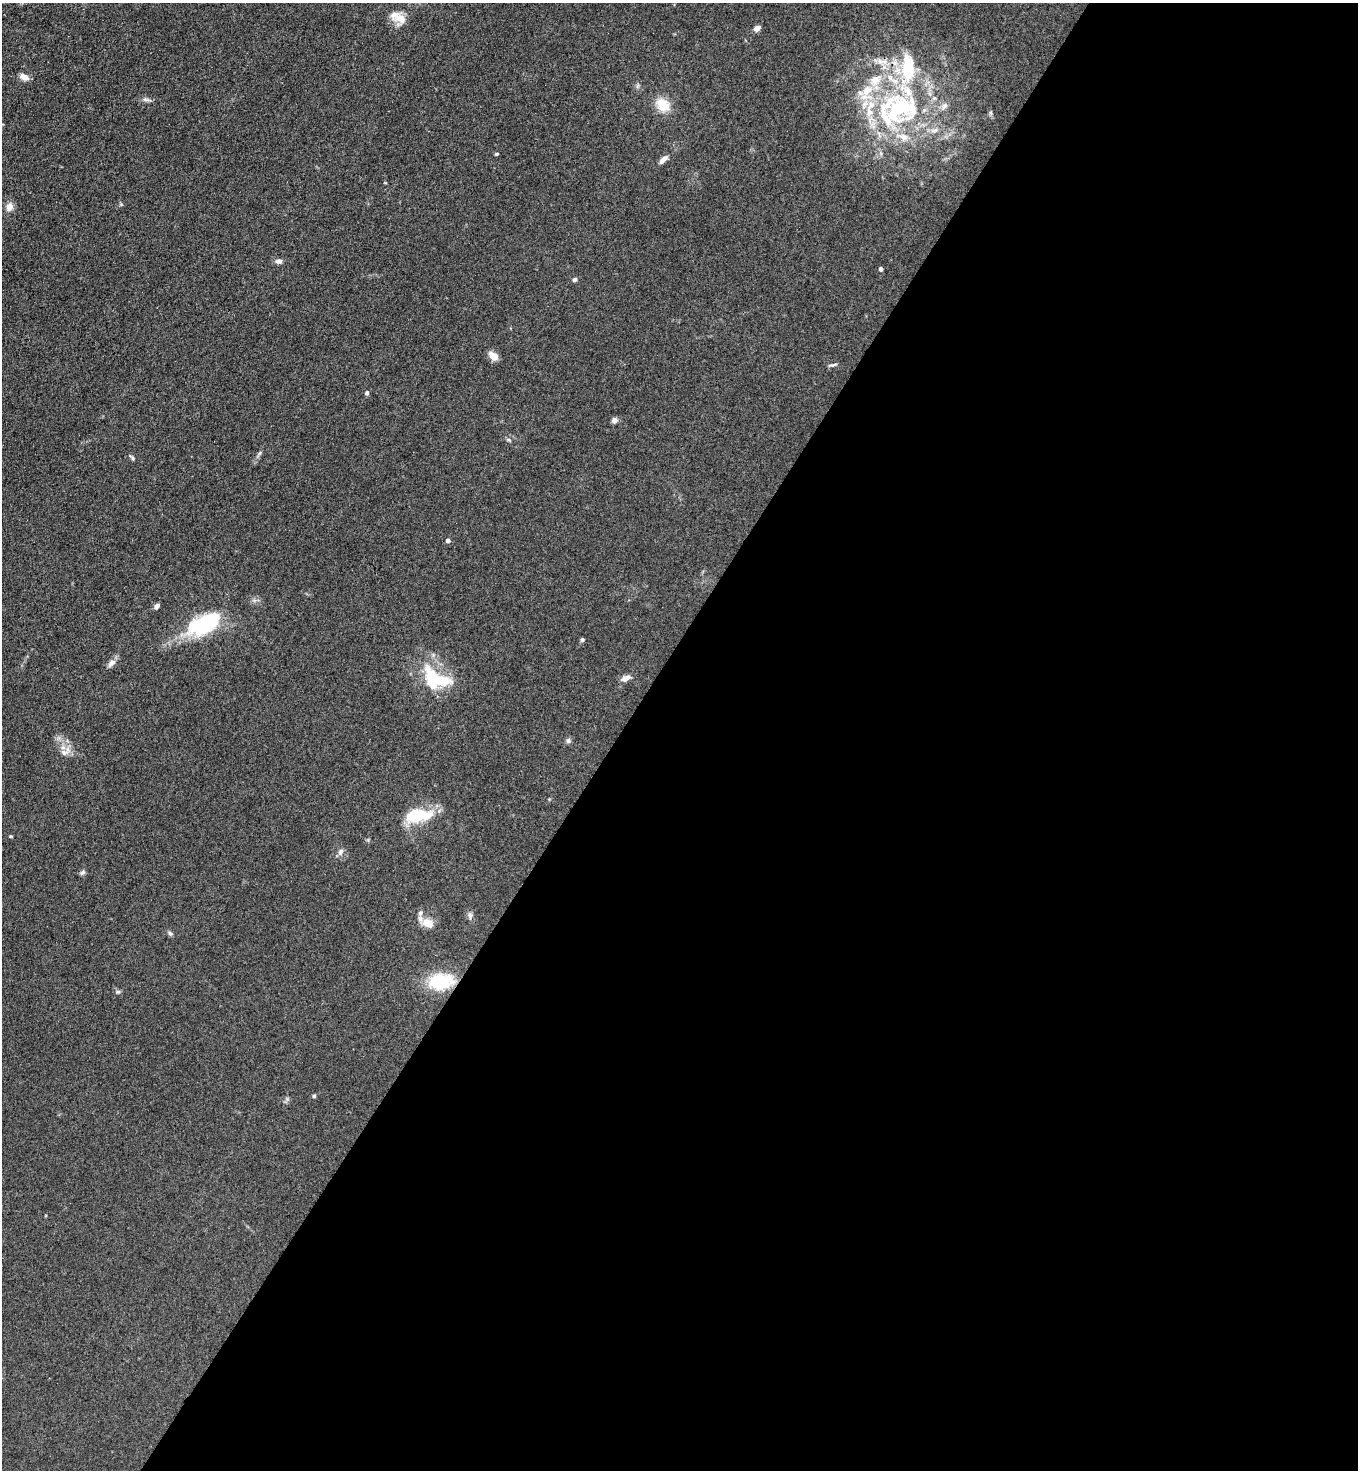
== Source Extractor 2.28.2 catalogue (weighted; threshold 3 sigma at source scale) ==
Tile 12 of 4 x 4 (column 4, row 3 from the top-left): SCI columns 4267-5622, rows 1505-2972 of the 5963 x 5945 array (HDU 1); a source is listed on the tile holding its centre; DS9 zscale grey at full resolution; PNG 1360 x 1472 px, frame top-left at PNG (2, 3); no overlay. Shown black and unused: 55% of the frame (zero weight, under 3 of 4 exposures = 5% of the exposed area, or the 3 px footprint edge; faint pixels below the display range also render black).
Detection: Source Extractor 2.28.2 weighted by HDU 2 'WHT'; one run over the whole footprint, this tile lists its part. Background 0.104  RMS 0.0074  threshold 0.0334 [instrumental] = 3 sigma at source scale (4.5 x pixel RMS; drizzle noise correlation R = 1.50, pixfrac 1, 0.05/0.05 arcsec/px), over >= 5 px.
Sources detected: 53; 3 inside a brighter object's white glare — not listed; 12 inside a brighter listed object's ellipse — not listed separately; the other 38 listed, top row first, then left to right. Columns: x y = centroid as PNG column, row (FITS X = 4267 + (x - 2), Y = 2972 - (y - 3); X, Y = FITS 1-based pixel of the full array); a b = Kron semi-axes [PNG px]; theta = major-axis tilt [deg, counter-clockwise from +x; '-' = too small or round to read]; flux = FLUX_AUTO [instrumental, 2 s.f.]
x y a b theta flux
400 18 18 14 -16 8.8
757 28 7 5 35 3.7
880 61 12 8 -25 5.7
24 77 10 7 -23 4.9
146 100 11 4 -5 2.1
663 105 16 12 -39 16
898 109 54 42 46 130
497 154 5 4 - 0.84
663 160 13 5 43 4
9 207 12 9 73 4.8
279 261 9 7 10 2.8
881 269 4 4 - 2.6
575 280 6 5 - 1.6
493 356 11 7 -39 7
833 365 13 4 9 1.5
367 393 5 5 - 1.5
614 420 7 6 - 3
508 440 6 4 -1 1.1
132 457 8 4 -45 1.3
448 540 4 4 - 3
157 606 6 4 48 2.8
207 623 26 13 32 84
582 640 4 4 - 1.4
112 663 13 7 46 3.8
432 677 38 16 -65 28
626 678 11 6 29 4.3
568 740 7 7 - 1.8
64 752 14 8 13 5
418 815 32 14 5 31
11 836 4 3 - 0.85
340 852 10 7 64 2.7
82 872 8 5 48 1.6
470 916 9 6 85 2.3
428 923 15 10 -23 8.1
170 933 7 5 -29 1.6
441 981 23 14 5 40
118 992 7 5 20 1.3
314 1096 5 4 - 1.1
Overlapping masked pixels (flux is a lower limit): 2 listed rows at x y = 898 109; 441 981